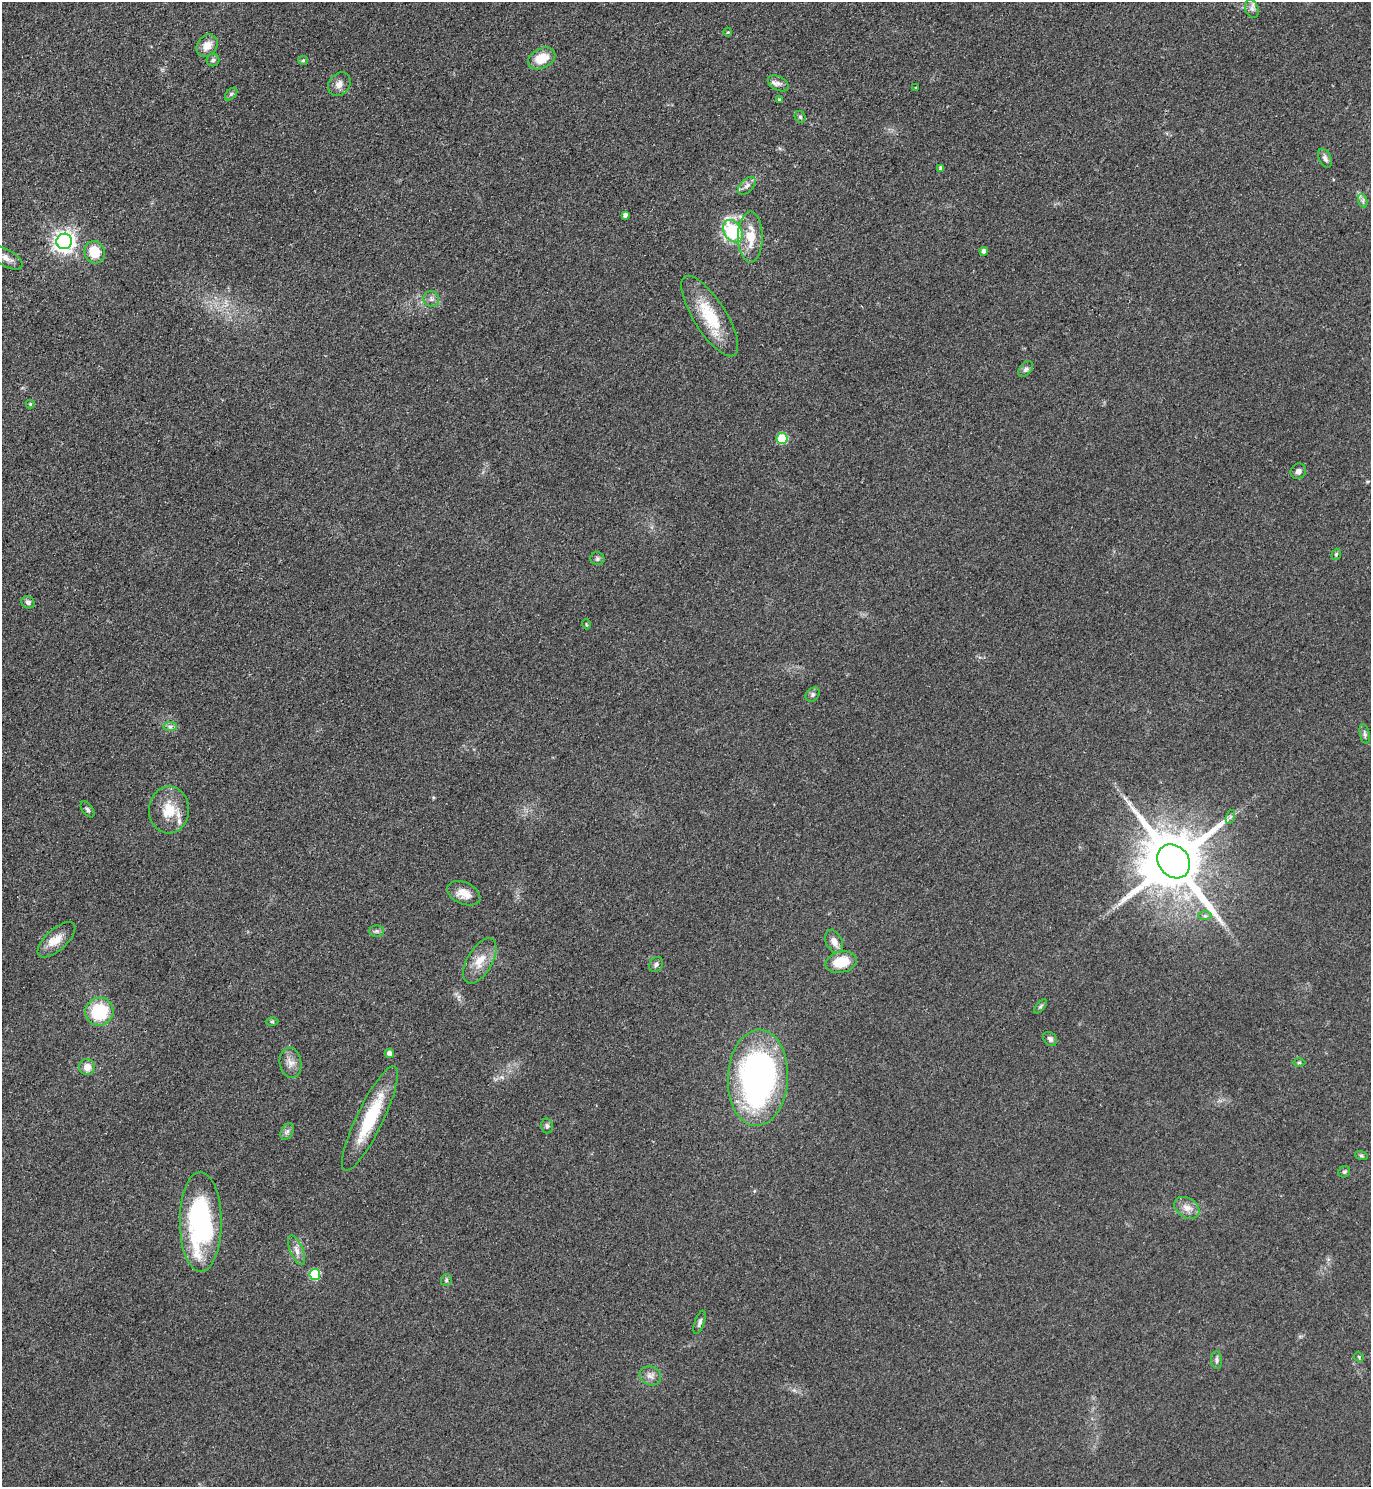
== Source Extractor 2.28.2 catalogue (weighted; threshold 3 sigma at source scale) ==
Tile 11 of 4 x 4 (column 3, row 3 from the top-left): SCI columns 3051-4419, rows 1491-2975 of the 5957 x 5960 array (HDU 1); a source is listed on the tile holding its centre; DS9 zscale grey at full resolution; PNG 1373 x 1489 px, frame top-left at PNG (2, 2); each listed source drawn as its Kron ellipse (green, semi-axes under 4 px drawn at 4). Shown black and unused: <1% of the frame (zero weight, under 2 of 3 exposures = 1% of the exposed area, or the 3 px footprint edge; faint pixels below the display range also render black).
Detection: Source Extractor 2.28.2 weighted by HDU 2 'WHT'; one run over the whole footprint, this tile lists its part. Background 0.0786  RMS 0.0081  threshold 0.0366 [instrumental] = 3 sigma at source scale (4.5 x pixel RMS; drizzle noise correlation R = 1.50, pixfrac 1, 0.05/0.05 arcsec/px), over >= 5 px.
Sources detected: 73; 2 inside a brighter listed object's ellipse — not listed separately; the other 71 listed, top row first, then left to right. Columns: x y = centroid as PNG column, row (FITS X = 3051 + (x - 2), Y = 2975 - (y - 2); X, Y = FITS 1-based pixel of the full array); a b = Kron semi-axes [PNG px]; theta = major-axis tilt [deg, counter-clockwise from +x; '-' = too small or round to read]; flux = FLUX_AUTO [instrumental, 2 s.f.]
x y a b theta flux
1252 9 9 6 -69 3.2
728 32 4 3 - 0.68
207 46 12 9 54 9.3
542 58 14 10 26 17
213 60 6 6 - 1.7
303 60 5 4 - 1
778 83 11 7 -27 3.7
339 84 13 10 50 5.6
915 87 2 2 - 0.66
231 94 7 4 45 1.6
779 100 4 4 - 1.3
800 117 6 5 - 1.5
1325 158 10 6 -64 3
941 168 4 4 - 2
747 186 11 6 44 3.6
1363 201 7 4 -72 1.8
625 215 4 4 - 2.8
733 231 12 8 -58 64
750 237 25 12 90 18
64 241 8 7 - 480
984 251 4 4 - 3.2
95 252 11 10 - 19
6 258 18 8 -29 6
431 299 8 7 - 3
710 316 46 16 -58 37
1026 369 9 5 49 2.3
30 404 4 4 - 1.2
782 439 5 5 - 45
1298 471 8 7 - 2.8
1336 554 6 4 69 1.3
597 559 7 6 - 1.8
28 602 7 6 - 2.5
586 624 5 3 - 0.75
813 695 8 6 48 2.2
170 726 7 4 0 2
1365 734 10 5 -78 2
87 809 9 5 -53 1.8
169 810 23 20 89 21
1230 817 7 4 71 1.8
1174 861 18 15 -50 7700
464 893 17 10 -24 9.9
1205 916 7 4 0 1.6
376 931 7 6 - 1.8
56 940 23 10 42 10
834 941 12 8 -64 5.9
480 961 25 12 60 14
841 962 16 10 13 20
656 964 8 6 55 2.3
1040 1006 9 4 50 1.3
99 1012 14 14 - 41
272 1022 6 4 -1 1.2
1050 1039 8 6 -47 2.5
389 1053 5 4 - 4.4
290 1063 15 10 -81 6.4
1299 1063 6 4 1 1
87 1067 8 8 - 7
758 1078 48 30 87 260
370 1118 58 13 64 46
547 1126 7 6 - 1.9
287 1131 9 5 63 2.5
1361 1155 6 4 -16 1.2
1344 1172 6 5 - 1.5
1187 1208 13 10 -31 6.9
201 1222 50 21 -90 130
297 1250 16 6 -67 4.9
315 1274 5 5 - 45
446 1280 6 5 - 1.5
700 1322 12 5 71 2.4
1359 1357 5 4 - 0.87
1217 1360 9 5 -85 2.2
650 1376 11 9 -26 4.6